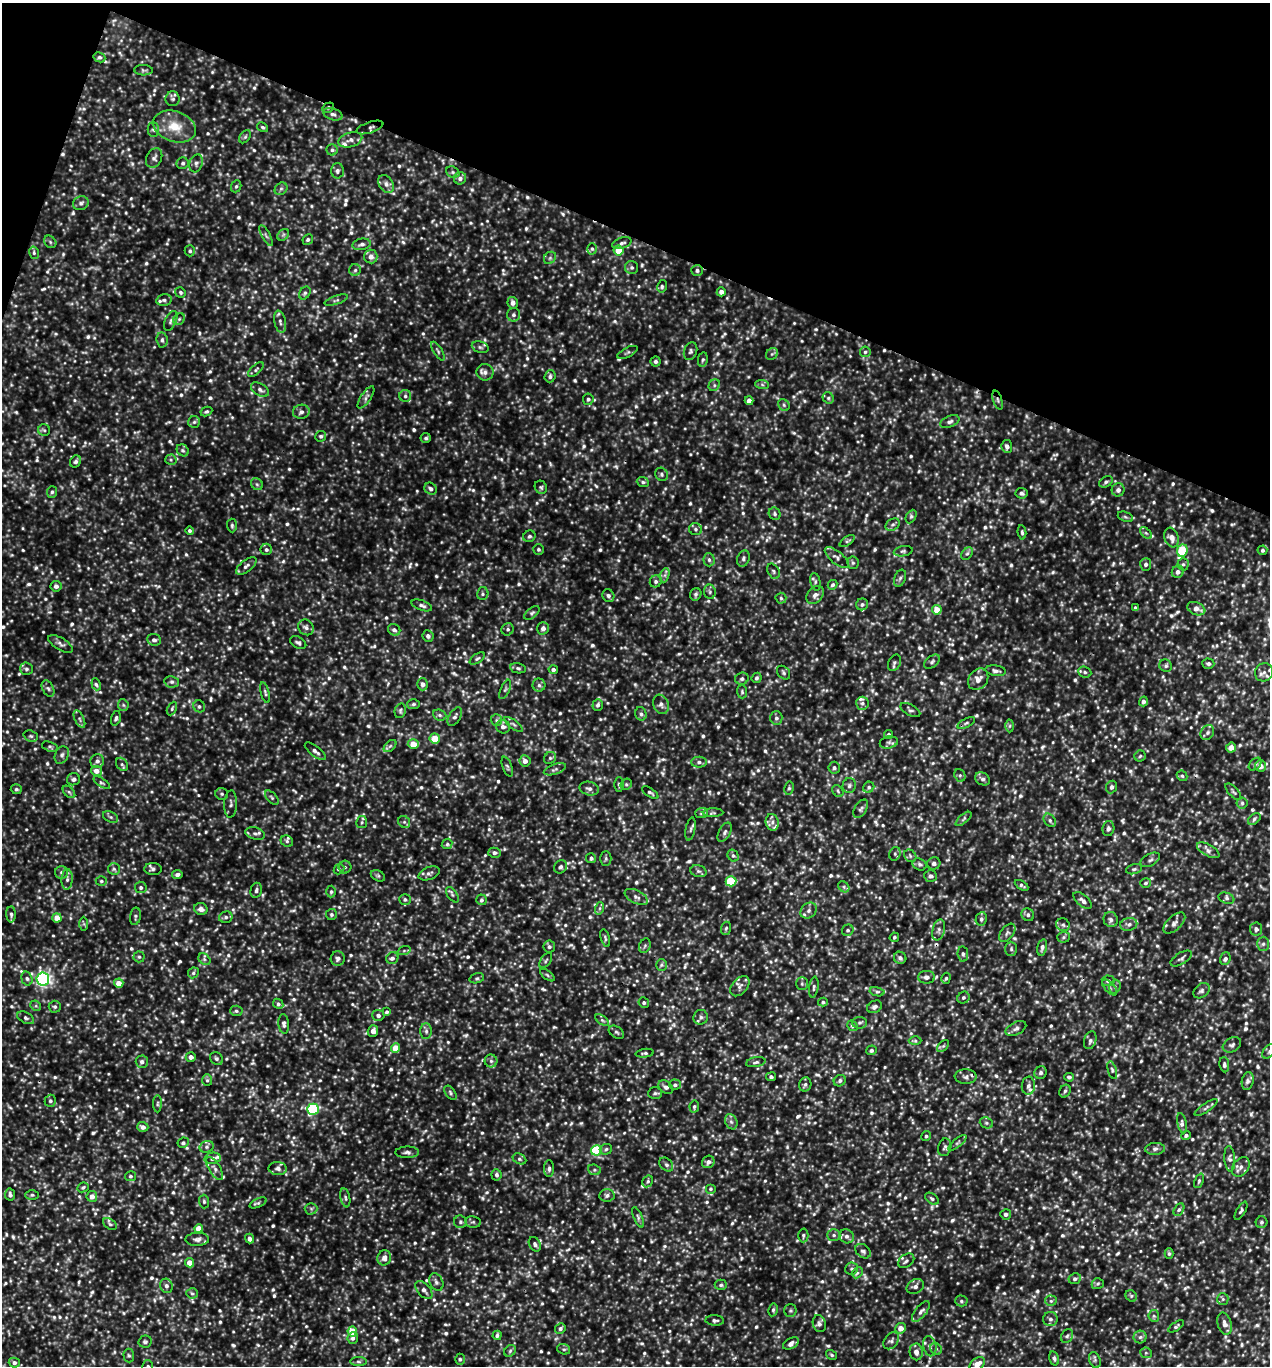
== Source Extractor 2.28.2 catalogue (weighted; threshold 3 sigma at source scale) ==
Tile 2 of 4 x 4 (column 2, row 1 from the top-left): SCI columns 1404-2671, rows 4099-5462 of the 5501 x 5491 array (HDU 1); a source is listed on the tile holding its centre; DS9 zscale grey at full resolution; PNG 1272 x 1368 px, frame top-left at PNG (2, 3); each listed source drawn as its Kron ellipse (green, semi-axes under 4 px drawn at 4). Shown black and unused: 18% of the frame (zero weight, under 3 of 5 exposures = <1% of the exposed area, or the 3 px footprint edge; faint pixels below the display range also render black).
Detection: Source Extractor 2.28.2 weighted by HDU 2 'WHT'; one run over the whole footprint, this tile lists its part. Background 0.207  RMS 0.047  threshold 0.21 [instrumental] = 3 sigma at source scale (4.5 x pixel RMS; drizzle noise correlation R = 1.50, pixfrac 1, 0.05/0.05 arcsec/px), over >= 5 px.
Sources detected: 1388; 12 too faint to see at this stretch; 1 cosmic-ray / hot-pixel residue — neither listed nor drawn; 25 inside a brighter listed object's ellipse — not listed separately; of the other 1350, all 500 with FLUX_AUTO >= 8.38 (the completeness limit of this list) listed and drawn (850 fainter detections not listed), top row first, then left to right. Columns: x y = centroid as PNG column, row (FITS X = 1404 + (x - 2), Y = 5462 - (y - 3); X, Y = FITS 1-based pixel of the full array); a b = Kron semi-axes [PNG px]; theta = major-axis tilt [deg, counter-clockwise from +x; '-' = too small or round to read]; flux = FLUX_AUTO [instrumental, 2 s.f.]
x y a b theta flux
99 57 6 5 - 9.2
143 70 9 5 -3 9.6
173 99 7 7 - 14
328 108 6 4 30 8.6
333 114 10 5 -17 15
175 126 22 15 -19 110
262 127 6 4 -31 8.5
370 127 14 5 18 13
153 129 7 5 -89 11
245 137 7 5 54 8.6
350 140 12 7 16 23
332 150 5 5 - 11
154 158 10 7 62 18
183 163 6 6 - 11
196 163 9 6 71 16
337 171 7 6 - 14
453 172 7 5 -22 8.8
460 178 6 6 - 18
386 184 9 7 -55 21
236 186 6 5 - 8.5
281 189 7 5 43 10
81 203 8 7 - 15
266 235 11 3 -62 11
283 235 6 5 - 9.8
308 240 5 5 - 9.5
50 242 7 5 -48 8.7
622 243 10 5 17 14
361 244 9 5 10 16
592 249 5 5 - 8.5
619 250 5 5 - 89
190 251 5 5 - 8.9
34 253 6 5 - 8.4
371 257 7 6 - 28
550 258 7 5 46 9.6
632 267 6 6 - 12
355 270 6 6 - 10
697 270 6 5 - 11
662 286 6 4 79 8.8
180 292 5 5 - 8.4
721 292 4 4 - 21
305 293 7 5 59 8.8
164 300 8 5 13 11
336 300 12 4 19 10
513 303 6 5 - 24
513 315 6 6 - 15
179 319 6 5 - 8.9
171 321 10 5 66 14
280 322 11 6 -78 19
162 340 7 5 -83 13
480 347 8 5 -19 11
438 351 11 4 -59 10
690 351 9 6 71 12
627 352 11 5 26 10
865 352 5 5 - 8.6
772 354 6 5 - 9
703 360 7 5 79 9.7
655 361 5 5 - 11
256 370 9 4 42 11
485 372 8 8 - 21
550 376 6 5 - 12
762 384 7 4 -2 9.4
714 385 6 5 - 8.6
260 390 10 6 -31 16
405 396 6 6 - 11
366 397 13 5 56 16
828 398 6 5 - 9.4
588 399 6 5 - 9.7
998 400 10 4 -72 11
749 401 4 4 - 26
784 405 6 5 - 9.6
206 412 6 4 28 8.4
301 412 8 7 - 18
194 422 6 6 - 9.7
950 422 10 5 22 15
44 430 6 5 - 8.7
321 436 5 5 - 10
426 438 5 5 - 9.6
1007 446 6 5 - 17
183 450 6 5 - 11
171 460 5 5 - 9
76 461 6 5 - 11
661 474 7 6 - 12
643 482 6 5 - 9
1106 482 7 5 31 11
257 484 6 5 - 9.1
541 487 7 6 - 8.9
431 489 6 5 - 14
1118 490 6 6 - 21
52 492 6 5 - 9.8
1021 493 6 5 - 13
775 514 6 5 - 11
911 516 7 5 63 9.4
1125 517 8 4 -20 8.9
232 525 7 5 -88 8.6
893 525 8 5 33 11
696 529 6 6 - 11
190 531 4 4 - 8.9
1022 532 7 4 -83 9.6
1146 533 7 4 -44 8.6
529 536 6 5 - 9.8
1172 538 10 7 -71 37
847 541 8 4 35 8.5
266 549 6 5 - 10
538 549 5 5 - 8.7
1262 550 5 5 - 11
903 551 9 5 11 11
1182 551 6 5 - 240
967 554 7 5 51 11
837 558 15 6 -40 18
743 559 8 6 70 13
709 560 6 5 - 11
853 563 6 5 - 10
1146 564 6 5 - 14
1183 564 6 5 - 9.3
246 566 12 5 37 18
773 571 8 5 -61 10
1178 572 6 5 - 22
665 575 7 4 72 11
900 578 9 5 69 12
656 581 6 5 - 11
815 582 9 5 -78 11
833 585 5 4 - 9.9
56 586 5 5 - 17
710 592 7 6 - 12
483 594 6 5 - 10
696 594 6 5 - 11
815 595 10 7 51 22
608 596 7 5 -61 13
781 598 5 5 - 9
862 604 6 5 - 11
422 605 10 5 -19 16
1136 608 4 3 - 8.6
1196 609 9 6 -22 35
937 610 5 4 - 66
532 613 9 5 39 10
306 627 8 7 - 18
543 628 6 6 - 23
508 629 6 6 - 11
394 630 6 5 - 14
428 636 6 5 - 14
154 640 7 6 - 16
298 643 9 5 -29 11
61 644 14 6 -31 17
477 658 9 4 34 9.6
932 662 9 5 39 12
894 663 9 6 66 11
1208 664 6 5 - 12
1166 666 6 6 - 10
518 668 8 5 -11 10
26 669 6 6 - 12
553 669 5 4 - 13
996 671 10 5 -8 15
1085 672 7 5 -23 9.8
1264 672 9 8 - 25
784 673 7 6 - 11
756 678 5 5 - 9.7
742 679 7 6 - 11
978 679 11 9 52 36
172 682 7 5 -12 13
96 684 6 4 -70 9.5
423 684 6 5 - 19
539 685 6 6 - 13
48 689 9 5 -62 12
505 689 10 4 66 11
742 692 6 5 - 8.4
265 693 10 3 -75 9
1143 701 5 4 - 18
862 703 7 6 - 14
413 704 6 5 - 8.4
661 704 10 7 -70 21
123 705 6 5 - 8.9
598 705 6 5 - 12
199 706 6 5 - 10
172 709 7 4 64 8.6
910 710 11 5 -30 11
400 711 7 5 77 9.7
641 714 7 5 -75 13
440 715 7 5 -21 10
455 717 10 6 58 17
116 718 7 4 74 11
776 718 7 6 - 14
79 719 9 4 -64 14
496 720 6 5 - 10
966 723 9 4 26 9
513 724 11 4 -36 9.8
1009 726 6 4 89 8.4
503 727 7 6 - 20
1207 733 8 6 59 13
888 734 5 4 - 12
31 736 7 5 -20 10
435 738 5 5 - 81
889 742 9 6 13 13
413 744 5 5 - 65
390 746 7 4 44 9.3
50 747 8 5 -20 9.9
1231 747 5 5 - 37
315 751 13 5 -38 17
62 755 9 6 62 16
1140 756 6 5 - 8.6
550 758 6 5 - 11
97 761 7 6 - 19
525 761 6 5 - 26
699 762 8 5 0 13
122 764 7 5 -53 9.8
1255 764 7 5 45 10
1260 766 5 5 - 38
507 767 10 4 -71 10
834 768 6 5 - 11
555 769 12 5 19 14
96 771 5 5 - 31
960 775 6 5 - 9.2
1182 776 6 4 -42 8.7
73 779 6 6 - 15
982 779 8 6 -28 14
102 783 9 3 -34 9.2
619 784 7 4 -89 8.6
626 784 6 5 - 9.1
849 786 7 6 - 13
869 787 6 5 - 10
1111 787 6 5 - 13
589 788 10 7 -12 20
789 788 7 5 80 8.9
16 789 5 5 - 9.2
838 791 6 5 - 8.7
69 792 7 4 -45 9.7
1233 792 10 5 -48 11
650 793 9 4 -33 9.5
222 794 6 6 - 9.3
272 798 9 4 -48 9.3
1242 803 5 5 - 10
231 804 14 6 87 17
861 809 10 6 58 14
702 813 6 5 - 10
713 813 10 4 1 11
111 817 8 5 -27 10
964 819 10 3 40 8.4
1254 819 7 4 38 10
1050 820 7 5 -52 11
362 822 6 5 - 8.8
404 822 6 5 - 9.9
772 822 8 6 -80 18
691 829 12 5 79 13
1108 829 7 6 - 14
725 832 10 5 60 14
255 833 10 6 -15 17
287 841 6 5 - 9.5
447 844 6 4 44 9.3
1208 850 12 5 -29 20
494 853 6 5 - 15
895 854 7 5 71 10
733 856 6 5 - 10
910 856 7 5 -46 11
591 858 5 5 - 12
606 858 7 5 -90 10
1150 860 10 6 29 14
934 863 6 6 - 14
920 864 7 5 -26 11
345 867 6 6 - 11
560 867 7 6 - 12
114 869 6 6 - 10
153 869 8 6 1 12
339 869 6 4 43 11
1134 869 8 5 15 11
698 871 8 6 -16 12
61 872 6 6 - 12
429 873 11 6 22 16
177 875 5 4 - 15
378 876 7 5 -28 9.1
930 876 6 5 - 16
67 879 10 5 87 17
101 881 5 5 - 9.1
731 881 5 5 - 200
1146 883 5 4 - 10
1022 885 8 4 -32 10
141 887 6 5 - 11
844 887 6 5 - 9.9
256 890 8 5 75 14
331 892 6 4 89 9.5
452 895 9 4 -55 11
636 897 12 6 -27 19
1226 898 8 5 -20 13
405 899 5 5 - 9.5
481 900 5 5 - 11
1083 900 11 5 -41 18
600 908 6 4 71 9.1
201 909 7 6 - 25
809 911 9 7 47 19
11 914 8 5 -89 11
331 914 5 5 - 9.9
1028 915 7 6 - 14
135 916 9 5 81 10
226 917 7 5 15 11
57 918 5 4 - 55
981 919 7 5 80 13
1111 920 7 7 - 16
1174 923 13 7 43 23
84 924 7 4 -87 8.4
1129 924 8 6 11 16
1063 925 7 6 - 12
726 928 7 5 72 8.6
1256 929 6 6 - 17
848 930 6 5 - 9.8
939 930 11 6 75 17
1007 933 10 6 52 15
894 937 5 4 - 8.9
1064 937 6 5 - 9.2
605 938 9 4 -73 9.1
1263 944 7 6 - 15
645 946 7 5 68 9.1
549 947 6 6 - 12
1042 947 8 5 77 15
1011 949 7 5 -89 10
404 951 6 4 19 8.6
963 954 7 5 -81 11
139 957 5 5 - 8.6
338 958 7 7 - 16
392 958 6 5 - 15
900 958 6 6 - 14
1181 958 12 5 32 14
204 959 6 5 - 10
1225 959 6 5 - 13
546 961 8 5 54 9.5
662 965 6 5 - 8.7
193 973 6 5 - 8.6
547 975 8 4 -36 8.8
926 977 8 6 0 20
477 978 7 5 17 8.8
946 978 6 4 73 8.8
27 979 7 5 -73 11
43 979 6 6 - 1100
1108 981 6 5 - 15
119 983 5 4 - 50
802 984 6 5 - 10
740 986 12 7 49 21
814 987 11 4 82 11
1110 987 9 5 -49 11
1115 987 7 5 70 11
1202 991 9 6 41 14
877 992 7 4 -12 10
963 998 6 5 - 10
823 1002 5 4 - 8.4
644 1003 5 5 - 9.3
278 1004 5 4 - 9.9
36 1006 6 4 -44 8.5
55 1007 6 6 - 12
874 1007 8 6 29 17
236 1011 6 5 - 9.3
387 1012 4 4 - 9
378 1015 6 5 - 13
701 1017 7 7 - 15
26 1018 9 5 -27 12
602 1020 8 4 -35 9.5
860 1023 7 5 3 12
284 1024 10 5 -84 14
852 1026 6 4 -43 9
1016 1029 11 6 27 17
373 1031 6 5 - 28
426 1031 8 6 -90 14
616 1032 8 5 -32 10
1090 1040 9 6 72 15
915 1041 6 4 -1 8.5
1232 1045 10 7 30 17
943 1046 7 4 44 9.2
395 1048 4 4 - 76
871 1050 5 5 - 12
1269 1051 9 5 46 12
645 1053 9 4 7 9.7
191 1057 5 5 - 19
216 1059 7 5 -45 11
491 1061 6 6 - 13
142 1062 6 6 - 16
756 1062 10 5 9 12
1224 1065 8 5 -84 11
1112 1070 9 3 -74 10
1041 1073 6 6 - 11
771 1077 5 4 - 10
966 1077 11 7 0 20
1069 1077 5 4 - 10
207 1080 6 5 - 8.8
840 1081 6 5 - 11
1248 1081 9 6 79 15
805 1084 7 6 - 12
675 1085 6 5 - 13
1028 1086 9 6 83 18
666 1087 8 6 -36 18
1065 1091 7 5 61 9.9
450 1093 8 5 -55 9.9
655 1093 7 5 3 9.9
50 1101 6 5 - 9.8
157 1104 8 4 89 8.7
694 1107 6 5 - 9.1
1206 1108 13 4 35 12
313 1109 6 5 - 430
731 1122 8 6 -68 16
986 1123 7 5 -21 9.8
1182 1123 10 4 -78 15
143 1127 5 5 - 21
1186 1135 5 4 - 11
926 1136 5 4 - 10
183 1143 6 5 - 9.8
957 1143 11 4 40 9.7
207 1147 7 5 21 11
945 1147 9 6 75 12
606 1149 6 5 - 9.7
1155 1149 10 6 3 14
596 1150 5 5 - 280
407 1152 12 5 0 16
212 1158 8 5 13 14
519 1159 7 5 -28 11
1230 1159 13 5 -86 15
708 1162 6 6 - 19
666 1165 8 5 -47 13
1241 1167 11 7 52 25
215 1169 13 5 -58 20
278 1169 9 6 -3 17
549 1169 8 5 89 12
594 1170 6 5 - 8.9
496 1175 6 5 - 12
130 1176 5 5 - 10
648 1181 6 5 - 9.2
1199 1181 8 4 66 8.9
83 1187 6 4 27 8.4
710 1189 5 5 - 9
10 1195 6 5 - 16
32 1195 6 5 - 8.4
607 1195 7 6 - 14
92 1196 5 5 - 31
345 1198 10 4 -79 11
932 1199 7 5 -36 10
204 1202 7 5 -88 9.3
258 1203 9 4 25 10
311 1209 6 6 - 9.8
1179 1210 7 4 61 10
1241 1211 10 4 59 9.9
1006 1214 5 5 - 13
638 1217 11 4 -67 11
460 1222 6 6 - 10
473 1222 8 5 -10 9.8
1261 1222 6 6 - 9.6
110 1224 8 5 -36 10
199 1229 4 4 - 59
803 1235 7 5 -88 9.5
834 1235 6 5 - 13
847 1236 7 7 - 19
197 1239 12 6 2 19
249 1239 5 4 - 20
535 1244 8 5 -59 15
863 1251 8 6 -37 13
1169 1254 5 4 - 8.5
384 1258 8 6 79 27
906 1261 9 6 36 14
190 1263 5 4 - 48
852 1269 6 6 - 11
857 1273 6 4 45 9
1075 1279 6 5 - 13
436 1282 9 6 -63 14
1098 1284 6 5 - 8.5
721 1285 6 5 - 9.7
166 1286 7 6 - 17
915 1286 9 7 28 19
424 1290 11 6 -49 18
192 1293 6 5 - 9.8
1131 1296 6 5 - 8.9
1223 1299 6 5 - 10
961 1301 6 5 - 9.1
1051 1301 5 5 - 8.9
773 1310 6 4 80 9.4
790 1310 6 6 - 9.3
921 1311 12 5 52 19
1154 1316 6 5 - 8.8
1050 1319 7 7 - 15
715 1320 9 5 -3 12
819 1324 9 6 -73 16
1225 1324 11 7 -73 28
1176 1326 9 4 35 8.8
560 1328 5 5 - 12
900 1328 5 5 - 40
352 1331 5 4 - 100
497 1335 5 4 - 13
1067 1336 7 5 60 12
1140 1337 6 6 - 13
353 1338 6 5 - 15
891 1341 9 6 53 14
145 1342 6 6 - 9.5
791 1343 8 5 28 21
930 1346 10 6 -78 17
564 1349 6 5 - 9.8
936 1349 6 5 - 8.9
510 1351 6 5 - 9.4
916 1352 8 6 -82 24
1146 1353 6 5 - 9
129 1355 7 5 -86 9
832 1355 6 4 -33 8.4
1054 1358 7 5 -76 11
460 1359 5 4 - 8.7
1095 1360 8 5 -72 9.6
358 1361 8 4 -1 9.2
14 1363 5 5 - 13
977 1364 8 6 35 42
148 1366 6 5 - 9.2
Overlapping masked pixels (flux is a lower limit): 5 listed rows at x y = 328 108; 370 127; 998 400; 656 581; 1208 664
Isophote crosses this tile's border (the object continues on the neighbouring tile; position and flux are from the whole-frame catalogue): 5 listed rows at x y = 1269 1051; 10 1195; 1095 1360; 977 1364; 148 1366